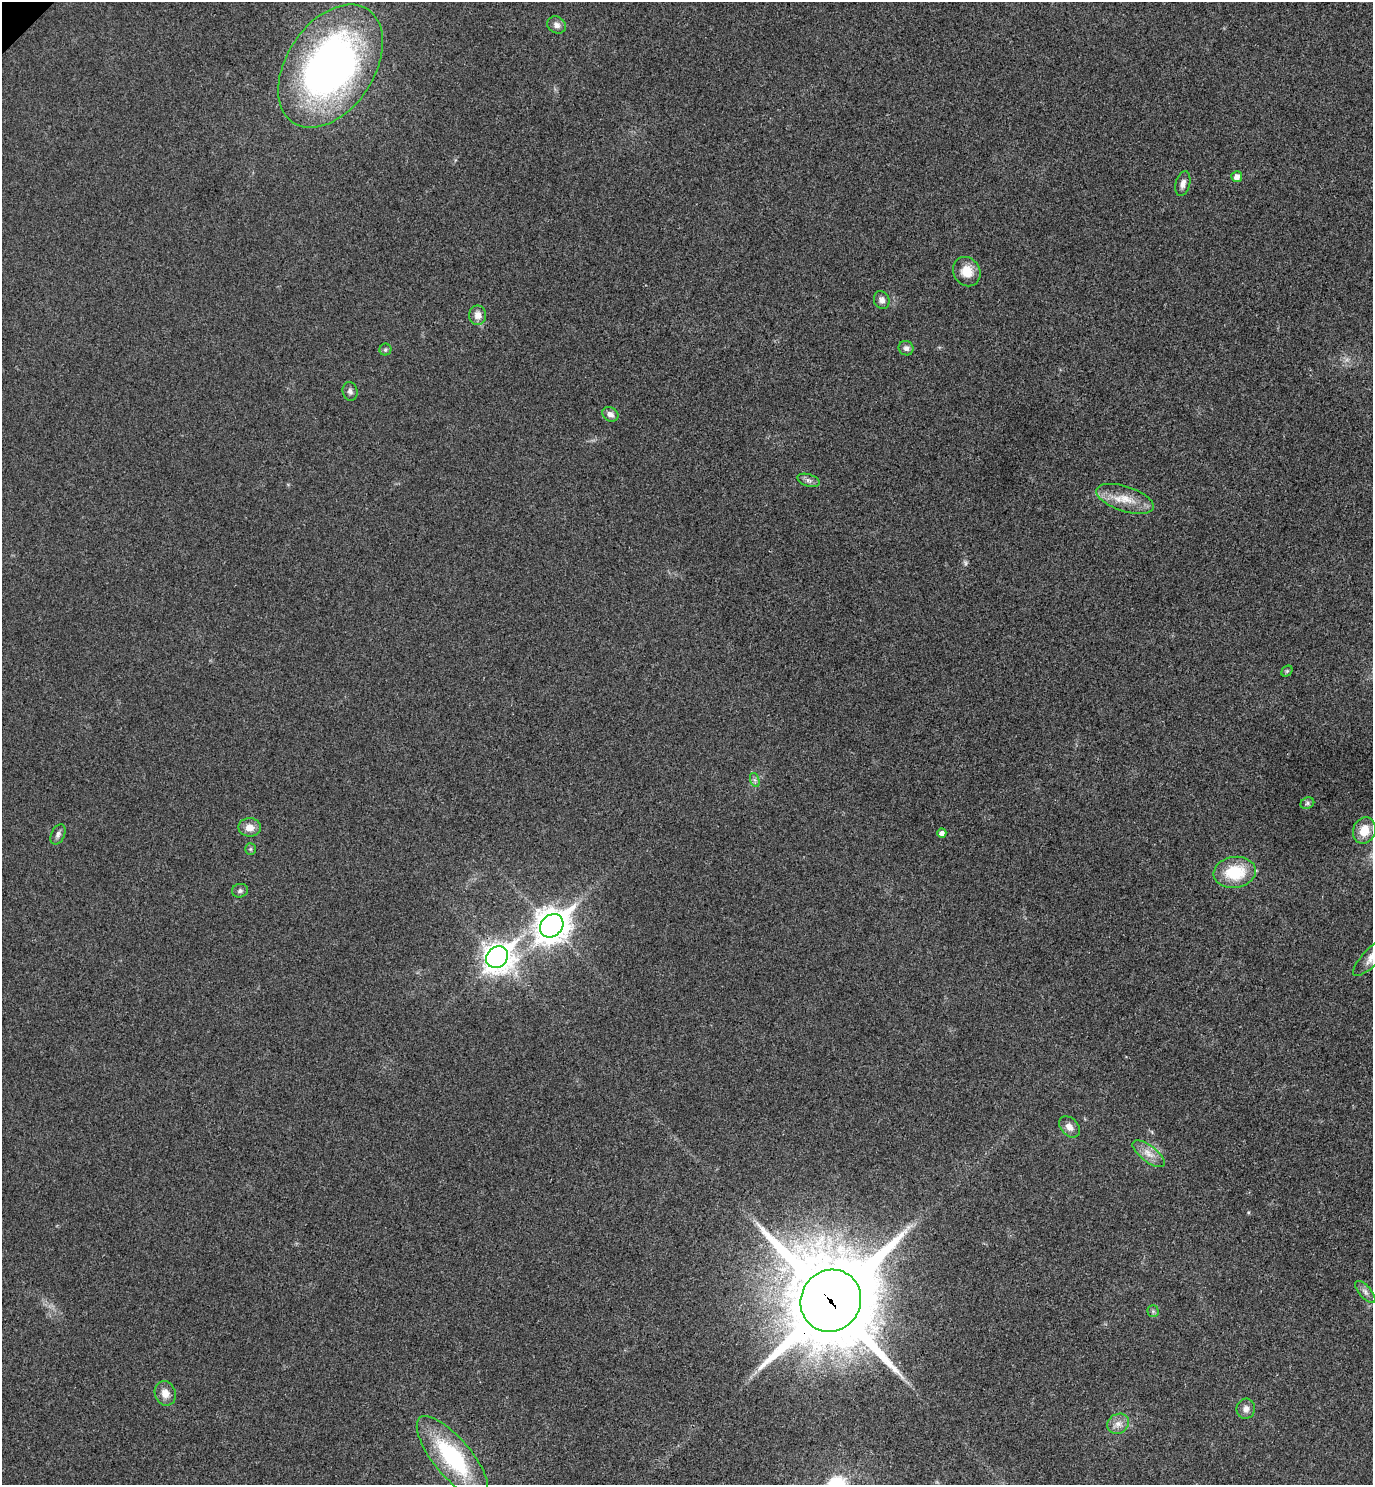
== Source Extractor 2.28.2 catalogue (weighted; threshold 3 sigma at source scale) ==
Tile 6 of 4 x 4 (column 2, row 2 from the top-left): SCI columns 1572-2942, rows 3016-4498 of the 6024 x 6027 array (HDU 1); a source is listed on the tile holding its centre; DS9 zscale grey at full resolution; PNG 1375 x 1487 px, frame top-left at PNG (2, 2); each listed source drawn as its Kron ellipse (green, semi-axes under 4 px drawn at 4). Shown black and unused: <1% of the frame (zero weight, under 3 of 4 exposures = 6% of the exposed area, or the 3 px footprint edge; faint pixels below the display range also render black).
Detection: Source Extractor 2.28.2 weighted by HDU 2 'WHT'; one run over the whole footprint, this tile lists its part. Background 0.0284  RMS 0.0063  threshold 0.0283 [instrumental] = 3 sigma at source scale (4.5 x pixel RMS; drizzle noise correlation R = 1.50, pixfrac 1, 0.05/0.05 arcsec/px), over >= 5 px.
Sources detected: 36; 1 too faint to see at this stretch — neither listed nor drawn; the other 35 listed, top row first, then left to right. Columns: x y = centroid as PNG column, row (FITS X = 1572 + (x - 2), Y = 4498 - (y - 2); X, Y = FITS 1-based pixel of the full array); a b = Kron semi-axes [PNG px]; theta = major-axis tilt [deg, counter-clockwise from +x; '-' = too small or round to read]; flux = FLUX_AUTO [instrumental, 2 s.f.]
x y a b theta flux
557 25 10 8 -32 3.3
331 66 68 44 56 290
1237 177 5 5 - 3.6
1183 183 12 7 75 3.2
967 272 15 13 -59 10
882 300 9 7 -65 3.1
478 315 9 8 - 4.8
906 348 7 7 - 2.7
385 350 6 6 - 1.2
350 391 9 7 -76 2.1
610 414 8 7 - 3.2
808 480 11 6 -17 2.4
1125 499 30 12 -18 13
1287 671 6 5 - 0.99
755 780 7 4 -71 1.4
1307 803 7 5 23 1.3
250 827 11 9 0 6.2
1364 830 13 11 71 9.9
942 833 5 4 - 3.1
58 834 11 6 65 2.3
250 849 5 5 - 1
1235 872 21 15 8 27
240 891 8 6 15 1.7
552 926 13 10 45 1100
1372 956 26 8 46 6.5
497 957 12 10 42 680
1069 1127 12 8 -47 4.4
1149 1154 19 8 -38 6.4
1365 1292 13 6 -48 2.8
831 1301 31 30 - 10000
1153 1311 5 5 - 1.1
165 1393 12 10 -71 6
1246 1409 10 9 - 3.7
1118 1424 11 9 33 4.7
452 1457 51 19 -50 67
Overlapping masked pixels (flux is a lower limit): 2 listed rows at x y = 497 957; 831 1301
Isophote crosses this tile's border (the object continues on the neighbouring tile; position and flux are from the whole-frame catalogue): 1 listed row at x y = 1372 956